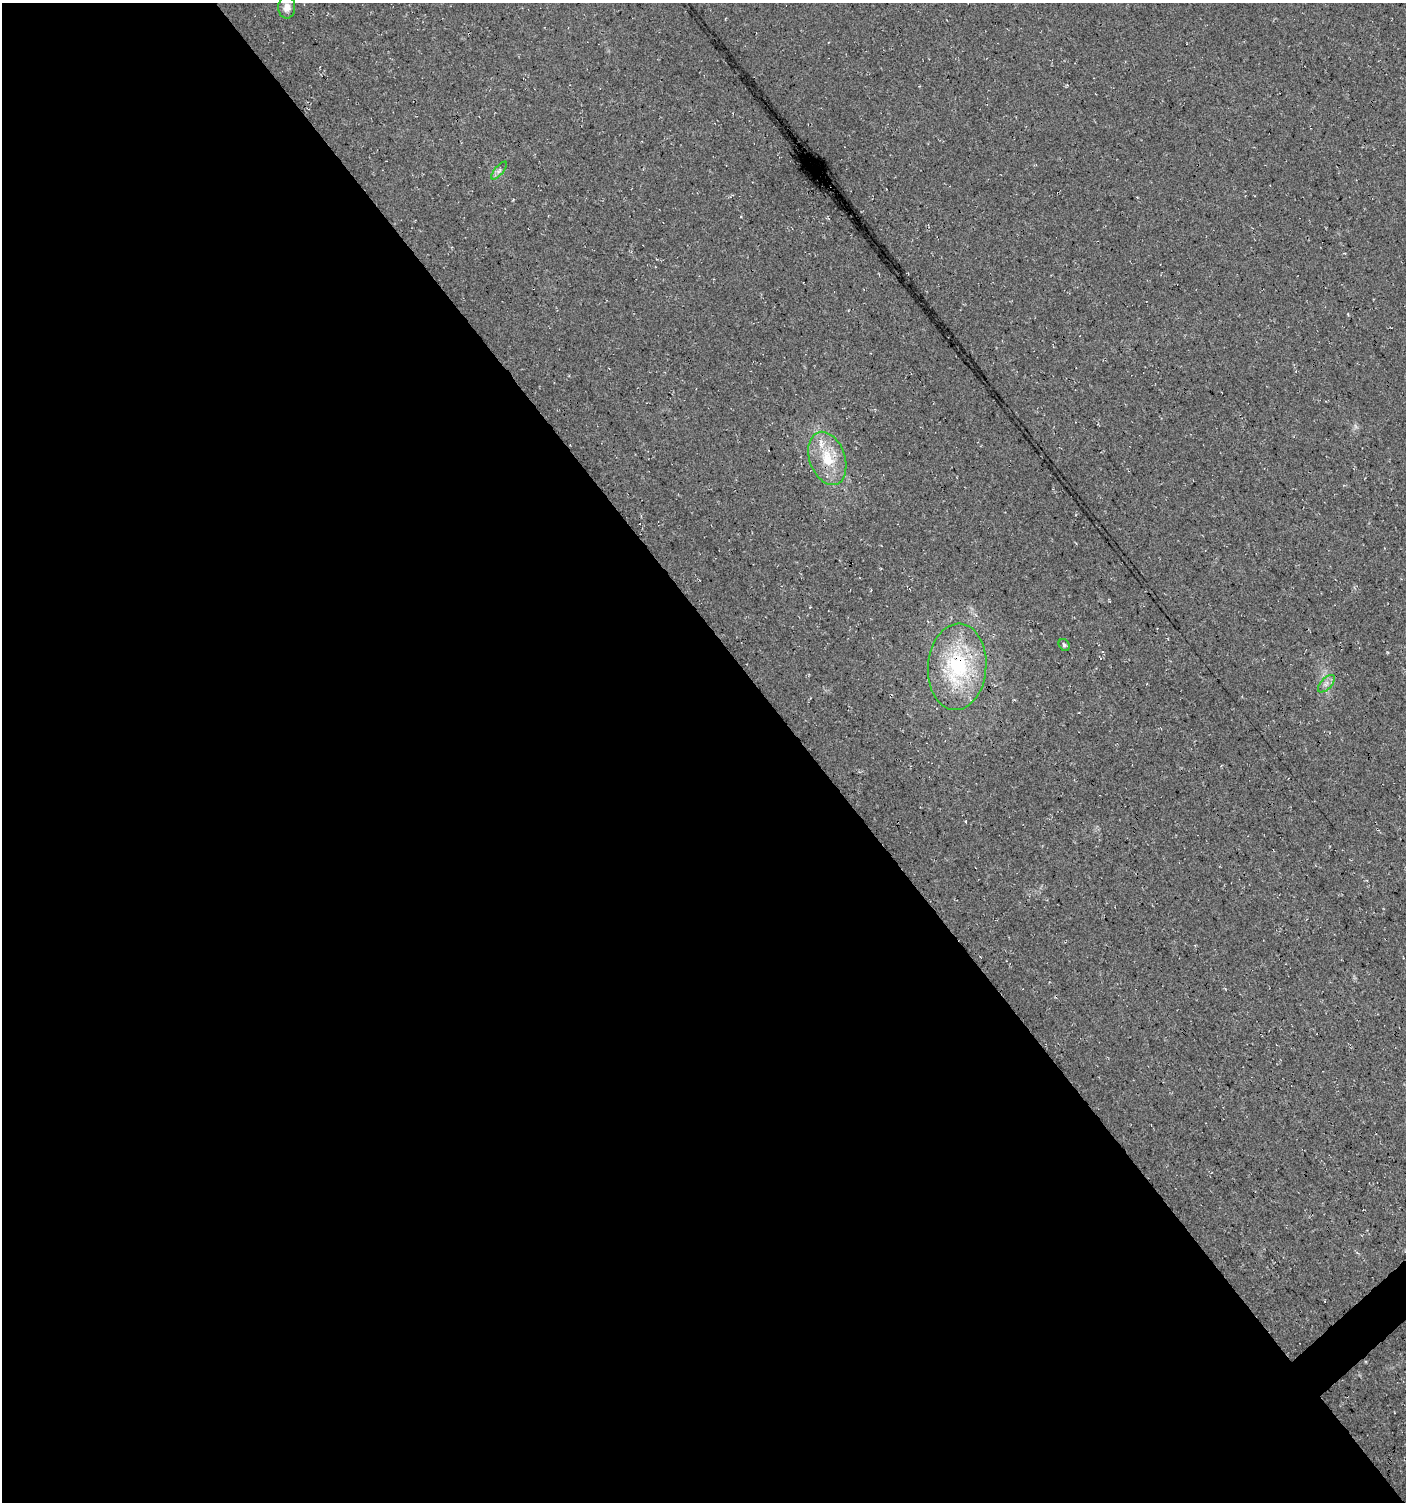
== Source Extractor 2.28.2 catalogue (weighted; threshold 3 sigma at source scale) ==
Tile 9 of 4 x 4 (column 1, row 3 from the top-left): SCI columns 145-1548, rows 1509-3008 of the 5964 x 6007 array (HDU 1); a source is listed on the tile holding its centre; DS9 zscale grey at full resolution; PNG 1408 x 1504 px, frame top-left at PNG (2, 3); each listed source drawn as its Kron ellipse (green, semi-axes under 4 px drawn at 4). Shown black and unused: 58% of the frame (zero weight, under 3 of 4 exposures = <1% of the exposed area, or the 3 px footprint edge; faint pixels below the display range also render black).
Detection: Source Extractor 2.28.2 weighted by HDU 2 'WHT'; one run over the whole footprint, this tile lists its part. Background 0.018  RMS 0.0064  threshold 0.0288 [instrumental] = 3 sigma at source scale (4.5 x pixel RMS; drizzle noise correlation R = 1.50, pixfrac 1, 0.0396/0.0396 arcsec/px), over >= 5 px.
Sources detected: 7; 1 inside a brighter listed object's ellipse — not listed separately; the other 6 listed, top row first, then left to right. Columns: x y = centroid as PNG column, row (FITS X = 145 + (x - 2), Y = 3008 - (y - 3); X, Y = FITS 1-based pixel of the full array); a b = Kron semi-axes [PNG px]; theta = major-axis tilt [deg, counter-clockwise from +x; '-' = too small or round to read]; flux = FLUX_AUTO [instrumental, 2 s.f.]
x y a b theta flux
287 7 11 8 90 4.4
499 171 11 3 50 1.6
827 458 27 17 -71 21
1064 645 6 5 - 1.3
957 667 43 29 86 59
1326 684 11 5 46 2.6
Overlapping masked pixels (flux is a lower limit): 1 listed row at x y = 957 667